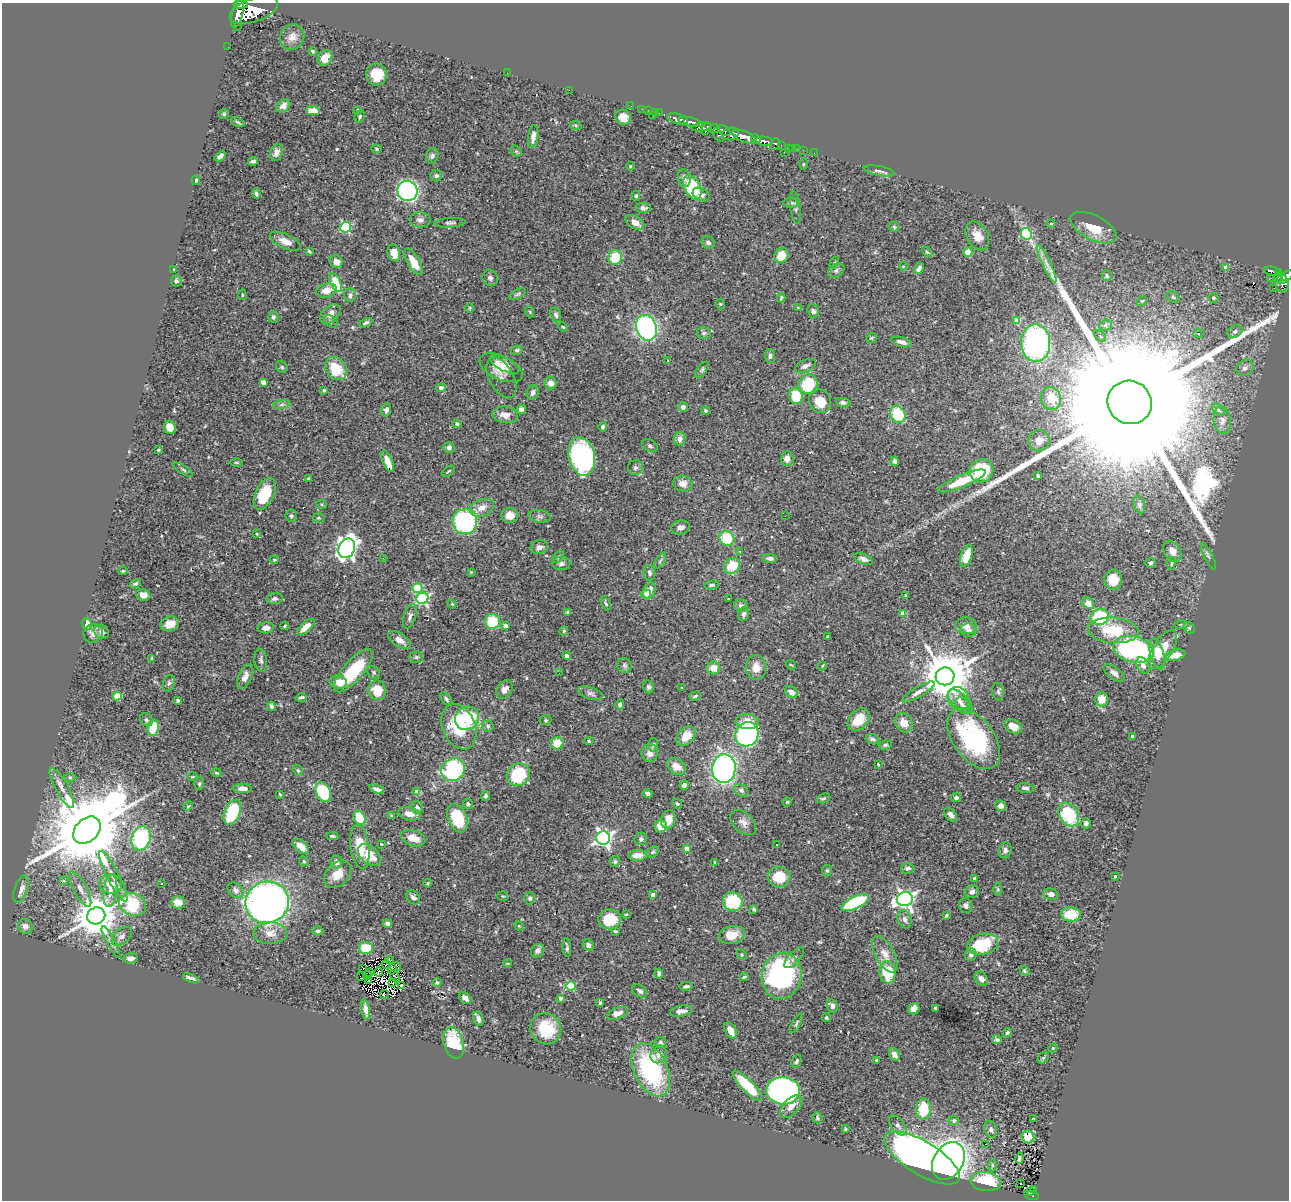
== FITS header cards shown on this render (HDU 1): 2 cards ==
NAXIS1  =                 1287
NAXIS2  =                 1198

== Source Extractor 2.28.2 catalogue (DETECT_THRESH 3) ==
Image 1287 x 1198 px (HDU 1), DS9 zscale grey, 1 PNG px = 1 image px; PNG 1291 x 1202 px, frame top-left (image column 1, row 1198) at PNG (2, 3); each listed source drawn as its Kron ellipse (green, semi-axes under 4 px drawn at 4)
Background 0.397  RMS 0.027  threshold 0.0823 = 3 sigma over >= 5 px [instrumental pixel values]
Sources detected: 517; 1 with non-positive FLUX_AUTO (blend fragments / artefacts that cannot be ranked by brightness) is neither listed nor drawn; of the other 516, the 500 brightest by FLUX_AUTO listed and drawn (16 fainter detections omitted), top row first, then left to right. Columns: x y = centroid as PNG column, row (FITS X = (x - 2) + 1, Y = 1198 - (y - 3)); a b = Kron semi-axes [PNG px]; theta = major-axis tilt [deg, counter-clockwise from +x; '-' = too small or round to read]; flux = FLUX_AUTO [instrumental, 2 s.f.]
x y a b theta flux
241 5 7 3 -3 61
254 10 25 11 20 2100
237 14 14 5 75 18
237 26 2 2 - 13000
292 37 13 11 56 15
228 47 2 2 - 3.2
313 51 4 3 - 3.2
325 58 8 6 54 19
507 73 2 2 - 2
376 74 11 10 - 49
569 90 2 2 - 160
283 106 8 5 34 9.4
631 106 2 2 - 4.4
642 109 2 2 - 5
357 110 3 3 - 3.3
648 110 2 2 - 5.2
313 111 7 4 -2 17
655 112 2 2 - 6.7
659 113 2 2 - 4.6
224 114 5 4 - 2.2
653 115 3 2 - 14
360 116 6 5 - 3.1
623 117 8 7 - 16
677 119 11 5 -16 720
237 122 7 4 -27 2.8
690 122 12 4 -14 560
576 126 6 4 -19 2.1
701 127 10 4 10 210
706 129 6 4 59 210
714 129 5 4 - 100
724 131 7 4 -35 240
731 134 8 6 13 370
718 135 7 4 -51 100
533 137 11 5 82 11
744 137 13 5 -22 1300
756 139 5 3 - 140
764 141 9 4 -7 530
775 144 6 4 66 140
781 145 2 2 - 6.3
792 148 3 3 - 12
377 149 5 4 - 2.2
788 149 3 2 - 2.3
797 149 3 2 - 1.6
803 150 2 2 - 5.6
516 151 6 5 - 3
276 152 9 6 72 10
784 152 2 2 - 3.2
814 153 2 2 - 2.9
220 156 6 4 38 6.3
432 156 8 6 72 5.1
253 161 5 3 - 4.1
803 164 6 4 90 1.9
630 166 4 3 - 1.7
879 171 15 4 -11 7.3
436 176 5 5 - 4.5
684 178 9 6 -78 8
196 180 5 3 - 2.2
692 187 13 8 -65 100
407 191 10 10 - 600
256 194 5 4 - 4.7
701 194 9 6 -28 7.1
636 196 5 4 - 2.4
791 203 7 5 3 4.5
795 207 16 5 -83 6.1
643 208 8 5 -4 5.3
420 220 10 7 -3 8.3
635 222 10 6 -30 16
450 223 16 4 3 5.7
1051 224 4 3 - 1.5
346 227 5 5 - 180
894 227 6 4 -46 2.5
1093 228 25 12 -27 39
1026 234 6 5 - 150
977 236 15 10 -60 21
285 241 17 7 -25 17
708 242 7 5 -35 5.6
309 251 4 3 - 2.2
927 252 6 3 -44 2.2
968 252 4 4 - 53
394 253 8 6 -74 19
781 255 8 6 52 27
615 257 7 7 - 49
336 262 6 6 - 13
413 262 15 6 -60 29
834 263 6 3 60 2.2
1047 264 20 4 -65 13
903 266 4 4 - 1.9
1226 267 4 4 - 18
919 268 6 4 63 7.3
174 269 3 2 - 1.6
836 270 8 6 35 5.7
1272 271 8 4 -11 100
1278 273 4 2 - 87
1107 276 5 5 - 3.3
1287 276 6 4 33 230
1278 277 6 3 66 37
490 278 8 7 - 6.3
1271 278 3 2 - 2.2
1282 279 5 3 - 110
176 281 6 5 - 3.8
336 283 10 5 -64 74
1282 284 8 7 - 170
1274 288 2 2 - 6
326 290 10 7 15 20
518 294 9 4 27 3.9
242 295 5 3 - 1.8
350 295 7 6 - 6.2
1173 297 7 5 -30 4
781 298 4 3 - 2.8
1213 298 5 5 - 4.6
1142 301 5 4 - 2.3
720 304 5 5 - 2.2
470 308 5 3 - 1.8
798 308 3 3 - 3.5
813 311 7 5 -73 4.8
530 312 5 3 - 1.7
330 314 12 7 42 15
556 315 7 5 -71 4.2
273 317 5 5 - 4.5
331 321 7 5 -36 4
1017 321 4 4 - 32
366 323 7 3 26 3.8
1106 325 7 5 17 4.4
563 327 5 4 - 2
646 328 13 10 -68 360
1235 331 8 6 30 5.4
704 333 7 6 - 4.5
1198 333 5 3 - 2.3
1100 336 7 4 -45 2.6
871 338 6 4 44 2.4
902 342 11 4 -14 9.7
1036 343 19 14 -89 480
517 350 6 4 13 2.9
770 356 7 5 -87 5.3
667 360 3 2 - 2.4
505 364 16 6 -26 15
805 366 11 6 25 7.4
282 367 6 5 - 3.1
336 368 12 10 -52 52
501 368 23 11 -25 28
1245 368 9 8 - 8
702 370 9 4 52 3.4
501 378 22 12 -62 12
263 382 4 4 - 16
551 383 6 6 - 13
808 384 10 9 - 81
441 388 5 4 - 8.3
324 390 3 3 - 3.1
533 393 7 5 70 6.8
796 396 8 6 -77 61
1051 398 11 10 - 27
820 401 12 11 - 33
843 402 7 4 -11 5.3
1130 402 22 21 - 250000
282 405 8 4 9 4.9
683 407 5 5 - 6.2
521 409 5 4 - 6.4
386 410 6 5 - 6.6
705 410 4 4 - 2.9
1218 410 7 5 -44 4.4
898 414 9 7 -58 81
505 415 13 8 -5 16
1222 420 13 8 -82 9.5
457 424 4 4 - 3.3
170 427 7 6 - 19
603 427 5 4 - 3.4
679 439 7 5 80 10
1039 441 11 10 - 14
650 446 8 6 -28 4.7
449 447 5 5 - 6.6
158 450 3 3 - 2
582 456 20 13 -77 380
787 459 7 6 - 11
388 461 11 5 -67 25
895 461 4 4 - 6.3
237 463 6 3 0 2
635 467 7 7 - 5.2
183 470 11 4 -32 4.2
448 471 7 2 40 1.9
981 471 12 11 - 90
1038 476 3 3 - 2.5
308 479 3 3 - 2.8
962 481 25 6 23 62
683 484 10 8 -10 14
265 494 17 9 64 70
322 505 5 3 - 1.7
1139 505 9 5 -73 4.7
482 508 12 8 23 17
510 515 8 7 - 20
291 516 6 6 - 3.9
540 516 11 6 -8 6.5
785 516 2 2 - 1.6
319 518 6 5 - 2.6
465 522 12 12 - 230
680 527 9 6 14 9.1
257 534 4 4 - 2
727 538 8 7 - 60
539 547 9 7 17 8.8
347 548 10 8 66 890
1172 551 11 8 -57 15
740 552 3 3 - 1.4
966 556 11 5 70 38
558 557 7 4 50 3.1
1209 557 15 3 -63 3.6
383 558 4 3 - 2
770 558 7 4 -7 6.5
864 559 10 5 -22 6.9
274 560 4 4 - 1.9
660 561 9 3 57 3
1151 563 5 4 - 2.7
561 564 9 6 -1 6.5
1171 564 6 4 84 2.5
732 566 8 7 - 49
123 571 5 3 - 2
471 572 4 4 - 1.5
649 573 7 5 -75 4.9
1113 580 10 9 - 26
135 584 6 4 29 3.4
712 585 7 4 10 3.6
417 588 5 5 - 92
649 591 8 6 67 12
646 594 5 4 - 37
143 595 7 6 - 14
906 595 3 2 - 1.6
423 598 6 5 - 300
275 599 8 5 6 5.5
728 599 3 2 - 1.6
606 603 7 4 -66 3.5
1088 603 6 5 - 15
452 604 4 4 - 1.7
741 605 7 6 - 5.3
568 612 4 3 - 3.1
903 613 4 4 - 18
743 614 7 5 70 5.5
410 616 13 6 72 6.8
1100 617 9 7 16 100
492 621 7 7 - 59
87 624 5 5 - 37
170 624 9 7 16 25
1181 624 7 3 0 2.2
285 626 4 3 - 1.8
505 626 4 4 - 12
966 626 11 8 -8 12
306 627 11 4 42 17
266 628 8 5 4 12
1189 628 6 5 - 2.8
969 630 8 6 -4 6.9
1113 630 25 12 -5 73
564 631 5 4 - 2
102 632 8 6 -39 6.9
93 633 10 9 - 10
827 637 3 3 - 1.7
399 640 13 6 -33 14
1134 649 20 13 -13 270
1163 649 22 10 58 39
1157 654 16 6 -75 19
1175 655 10 5 13 20
567 656 4 4 - 6.9
416 657 7 5 0 3.5
152 658 4 4 - 2.1
261 660 11 6 -82 5.6
624 665 7 7 - 5.4
791 665 5 3 - 1.8
822 666 4 3 - 1.5
1143 666 9 6 -62 8.8
756 667 12 10 -87 20
714 668 6 6 - 19
353 671 27 10 49 91
374 672 7 5 -53 3.5
559 673 2 2 - 3.2
1114 673 12 5 -37 8.4
945 676 9 9 - 10000
245 677 13 6 66 11
338 682 9 6 -11 21
169 683 8 6 73 4.4
648 687 6 5 - 3.9
682 688 3 3 - 2.4
504 689 10 7 54 9.7
377 690 10 8 -74 40
791 692 7 5 -42 11
918 692 19 5 30 12
998 692 9 6 -79 4.8
591 693 13 5 -18 6
117 696 4 4 - 59
695 696 6 3 16 3.9
301 697 5 3 - 3.4
958 698 12 10 -51 15
446 699 8 4 -51 4.3
1101 699 7 6 - 23
178 700 4 4 - 3.2
960 702 15 8 -45 13
620 704 5 4 - 5.1
963 705 9 6 -49 6.4
271 706 5 3 - 4
467 718 12 11 - 87
146 720 7 6 - 3.8
545 720 6 5 - 2.8
858 720 13 9 49 40
747 721 11 7 -6 27
904 723 10 8 -54 22
488 726 5 5 - 3.7
1013 726 9 6 -24 17
459 727 23 16 -67 93
153 728 8 5 79 52
747 734 12 11 - 260
686 736 11 8 47 25
1132 736 3 3 - 7.2
872 739 7 5 -20 5.1
974 739 35 20 -53 260
589 741 5 4 - 2.6
557 743 6 6 - 38
653 745 7 4 76 3.2
885 745 7 4 7 4
650 753 9 8 - 12
878 764 3 2 - 2.2
676 766 10 7 -33 17
724 769 14 11 85 530
453 770 12 11 - 190
298 771 6 4 -57 3.3
216 773 5 3 - 2.1
518 775 12 10 43 99
70 777 6 4 0 2.7
192 777 5 3 - 1.5
199 784 6 5 - 2.9
684 785 4 4 - 5
62 788 22 6 -61 16
243 788 9 4 -1 10
1025 788 9 5 -6 5.8
377 789 8 3 -19 6.4
741 790 8 5 -33 5.4
323 792 10 7 -66 110
417 792 4 4 - 16
648 793 5 4 - 5.9
280 794 4 3 - 1.8
486 796 5 4 - 3.7
823 798 7 4 19 3.4
956 798 5 4 - 4.4
787 802 4 4 - 2.5
468 804 5 5 - 2.6
677 804 5 4 - 2.3
188 806 5 3 - 1.9
1001 806 5 5 - 12
417 807 6 6 - 5.8
232 812 13 7 66 110
409 814 11 6 -14 15
1069 814 13 9 -59 96
950 815 8 5 -49 9.1
391 816 4 3 - 2
360 818 7 5 -59 45
457 818 15 9 -67 92
668 819 9 7 73 25
743 822 15 9 -43 12
1086 823 5 5 - 4.4
661 826 6 6 - 22
87 830 15 11 44 29000
332 836 6 3 -1 3.3
141 838 12 9 72 160
413 838 13 7 -17 23
603 838 7 7 - 670
641 839 6 6 - 5.6
381 844 3 3 - 2.6
777 844 2 2 - 1.6
301 846 9 5 -44 18
360 847 22 9 -82 46
686 849 4 4 - 17
1005 850 8 6 70 6.8
653 852 6 5 - 3.1
369 855 13 8 -42 34
637 855 9 5 2 14
304 861 5 4 - 2.2
336 862 6 5 - 8
615 862 5 5 - 3.6
715 862 3 2 - 1.7
908 868 7 5 1 6
827 871 6 5 - 2.9
337 874 16 11 45 24
113 876 28 6 -63 19
1115 876 3 3 - 2
779 877 11 10 - 45
975 878 3 3 - 3.3
63 881 4 3 - 5.5
428 883 4 3 - 1.6
111 884 11 9 -6 20
162 884 2 2 - 1.6
21 889 14 6 70 12
80 889 20 6 -61 13
998 889 6 4 -89 2.9
235 890 9 6 -40 6.7
110 891 16 7 83 16
972 892 7 6 - 8.7
1051 894 7 5 -11 9
653 895 4 4 - 14
503 896 5 5 - 2.2
413 897 8 5 -47 6.5
530 898 6 5 - 4
905 899 8 7 - 780
178 902 7 6 - 12
267 902 22 20 25 1100
733 902 10 9 - 90
855 903 14 6 25 170
132 904 14 11 -23 100
966 906 7 6 - 5.8
754 909 4 3 - 3.8
626 914 3 3 - 2.4
1071 914 10 7 -5 50
946 915 3 3 - 2.4
96 916 9 8 - 6200
610 919 11 10 - 44
905 919 9 6 -72 8.6
387 923 5 4 - 5.4
25 926 8 7 - 8
519 926 5 4 - 1.8
318 931 6 4 4 3.1
615 931 4 2 - 2
270 933 17 11 1 19
732 935 13 9 12 26
122 936 12 7 41 8
111 942 17 4 -61 7.3
983 944 15 10 12 79
588 945 6 5 - 5.9
366 948 7 6 - 54
567 948 9 3 -84 4
538 951 7 6 - 7.4
742 954 5 4 - 2.3
885 954 20 9 -62 21
971 955 6 6 - 7.6
131 958 7 5 5 7.8
794 958 13 5 47 6.3
390 960 4 2 - 2
508 963 4 2 - 1.5
386 964 4 2 - 1.9
395 967 5 3 - 2.3
363 968 4 2 - 2
392 969 6 3 78 1.6
1024 971 5 3 - 2.5
378 972 4 3 - 1.6
887 972 11 8 -83 69
370 973 3 3 - 1.7
659 973 5 4 - 5.1
367 975 4 2 - 1.5
360 976 3 2 - 1.8
395 976 6 3 -65 2.9
782 976 23 20 78 310
744 977 4 3 - 2
191 978 8 3 -21 7.6
981 979 7 6 - 8
368 981 4 2 - 1.4
393 982 3 2 - 1.4
437 982 5 4 - 4.6
401 985 4 2 - 2.1
571 986 4 4 - 100
686 986 7 4 7 4.7
640 991 8 5 -35 5.3
384 994 4 3 - 2
465 998 7 5 -45 7.4
560 998 4 4 - 6.8
600 1003 4 3 - 3.1
832 1006 7 5 -67 7.3
935 1008 4 3 - 2.9
914 1009 6 5 - 12
366 1010 10 4 -80 9.8
681 1011 11 5 9 9.5
617 1013 11 5 20 13
826 1017 4 4 - 3
478 1019 7 5 -72 7.5
796 1023 11 4 62 4
546 1029 16 15 - 65
731 1030 9 5 -61 14
1007 1033 5 4 - 2.8
997 1040 5 4 - 3.4
660 1042 6 5 - 4.2
454 1043 16 10 -74 67
1053 1048 5 4 - 1.9
659 1054 9 8 - 10
894 1054 7 5 -59 11
1043 1058 6 5 - 2.7
876 1060 3 3 - 1.9
796 1061 7 4 66 3.3
651 1070 28 17 -65 220
747 1086 20 6 -46 62
783 1091 17 13 -4 590
791 1106 14 7 46 15
923 1109 11 7 89 57
817 1118 5 5 - 3.3
1033 1119 3 2 - 1.4
954 1121 5 4 - 4.5
898 1125 11 6 -53 8.3
845 1129 3 3 - 2.1
991 1129 8 6 -70 5.9
1028 1137 6 6 - 39
986 1144 2 2 - 5.6
922 1158 43 16 -31 1900
1019 1158 5 3 - 5
948 1161 20 15 57 1000
992 1165 6 4 -90 2.6
986 1182 15 9 -6 93
1020 1184 3 3 - 5.1
1034 1190 3 2 - 9.3
1030 1192 4 2 - 7
1032 1195 7 3 -15 63
At the frame edge (FLAGS 8, measured only in part): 2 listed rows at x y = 241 5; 1287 276
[16 fainter detections neither listed nor drawn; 1 non-positive-flux detection neither listed nor drawn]